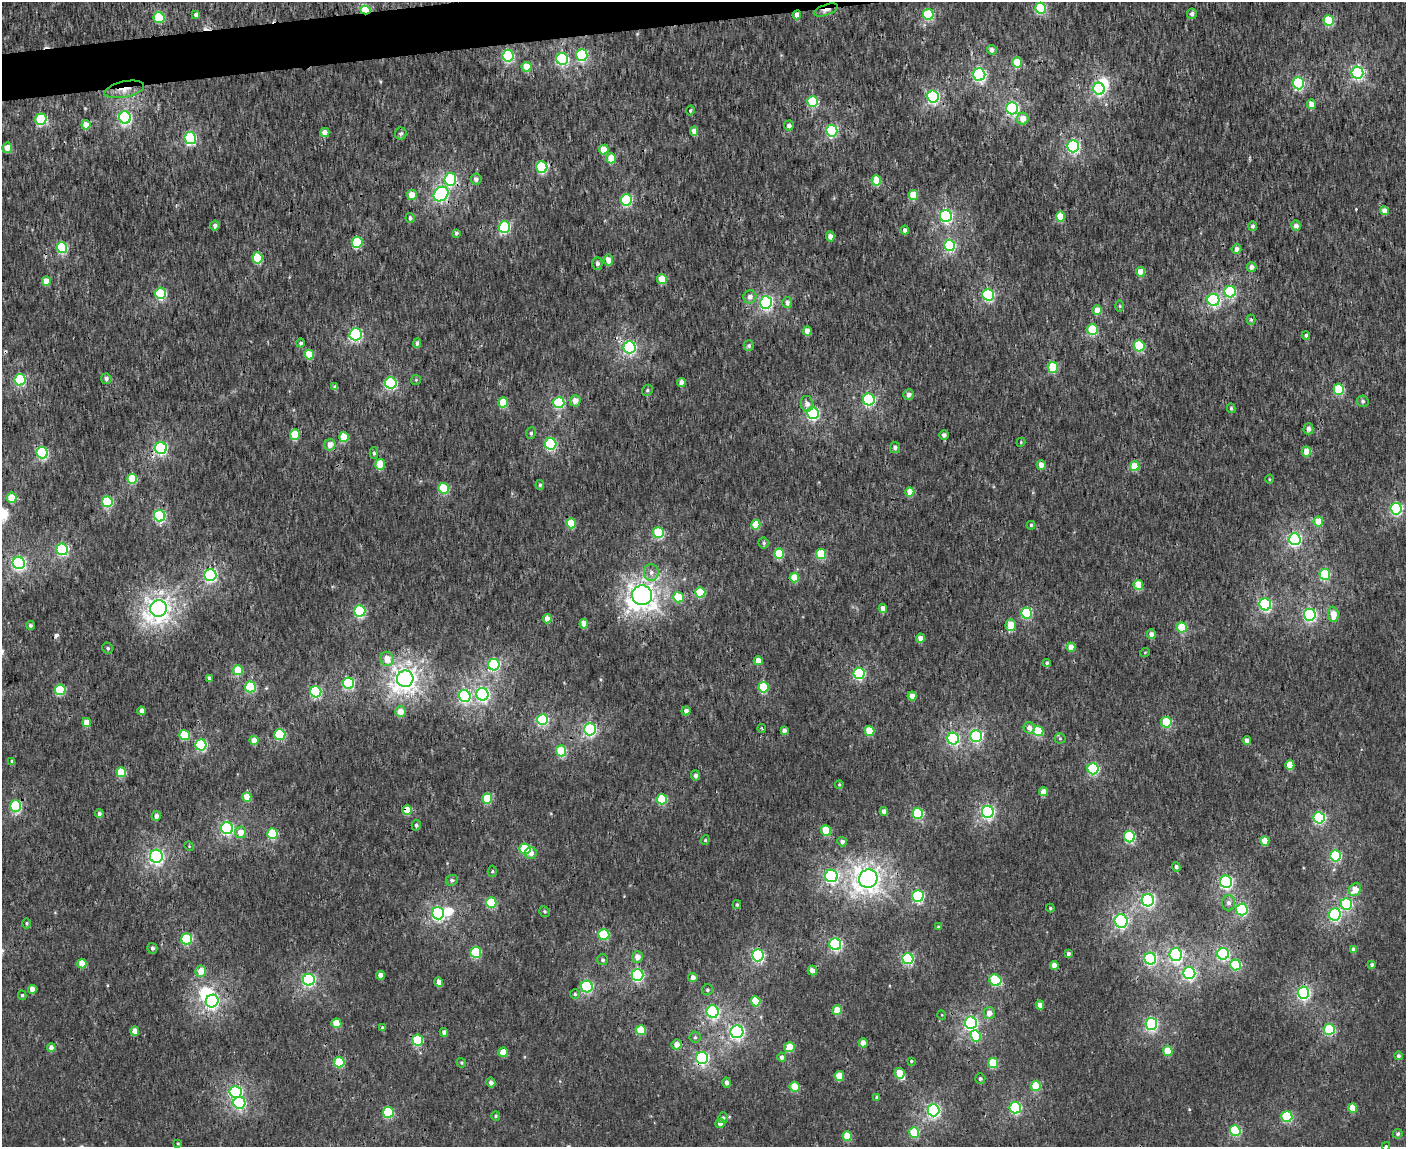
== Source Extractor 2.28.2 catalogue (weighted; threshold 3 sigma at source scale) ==
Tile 8 of 3 x 4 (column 2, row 3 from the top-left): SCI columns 1554-2957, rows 1153-2297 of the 4468 x 4596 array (HDU 1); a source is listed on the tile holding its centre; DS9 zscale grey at full resolution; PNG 1408 x 1149 px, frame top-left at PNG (2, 2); each listed source drawn as its Kron ellipse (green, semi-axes under 4 px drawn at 4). Shown black and unused: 2% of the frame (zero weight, under 3 of 4 exposures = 6% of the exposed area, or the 3 px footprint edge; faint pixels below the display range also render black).
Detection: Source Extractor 2.28.2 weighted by HDU 2 'WHT'; one run over the whole footprint, this tile lists its part. Background 2.24e-04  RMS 0.0014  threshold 0.0064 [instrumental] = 3 sigma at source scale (4.5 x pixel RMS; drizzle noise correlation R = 1.50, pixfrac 1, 0.0396/0.0396 arcsec/px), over >= 5 px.
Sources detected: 354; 3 inside a brighter object's white glare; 3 cosmic-ray / hot-pixel residue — neither listed nor drawn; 1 inside a brighter listed object's ellipse — not listed separately; the other 347 listed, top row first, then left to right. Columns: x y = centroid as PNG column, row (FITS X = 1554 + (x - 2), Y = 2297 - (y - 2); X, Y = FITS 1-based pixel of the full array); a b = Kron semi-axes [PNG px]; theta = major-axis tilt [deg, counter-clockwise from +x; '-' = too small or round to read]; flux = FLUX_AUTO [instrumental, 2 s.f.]
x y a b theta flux
1041 8 5 5 - 12
365 10 5 4 - 8.1
826 10 12 5 20 1.2
196 14 4 4 - 0.57
928 14 5 5 - 12
1192 14 5 5 - 0.49
797 15 4 4 - 0.9
159 18 5 5 - 9
1329 20 5 5 - 7.4
992 50 5 4 - 0.71
582 55 6 5 - 14
508 56 6 5 - 14
562 59 6 6 - 18
1017 62 5 5 - 3.8
526 67 5 5 - 3.1
1357 73 6 6 - 26
979 75 6 6 - 26
1298 83 6 5 - 16
124 89 20 8 12 1.7
1099 89 6 5 - 24
933 97 6 5 - 24
813 102 5 5 - 10
1311 104 5 4 - 1.5
1012 108 6 6 - 26
690 111 5 4 - 0.22
125 118 6 6 - 25
41 119 6 5 - 9.9
1023 119 6 6 - 1.4
86 125 5 4 - 1.9
789 126 5 5 - 0.56
694 131 5 4 - 1.1
832 131 6 5 - 16
325 132 4 4 - 1.2
401 134 6 6 - 0.37
190 138 6 5 - 15
1073 146 6 6 - 27
7 148 5 5 - 1.4
604 149 5 5 - 2.8
611 158 5 5 - 2.3
542 167 6 5 - 11
450 179 6 6 - 14
476 179 5 5 - 0.51
876 180 5 5 - 3.9
441 194 8 6 42 25
412 195 5 5 - 1.9
913 195 5 4 - 4.2
626 200 5 5 - 16
1384 211 4 4 - 0.98
946 216 6 6 - 26
1061 217 5 4 - 3
410 218 5 4 - 0.48
215 225 5 4 - 0.5
1252 226 5 4 - 0.35
1296 226 5 5 - 0.79
504 227 6 5 - 16
905 230 4 3 - 0.48
456 233 4 4 - 0.28
830 236 5 4 - 0.89
357 242 5 5 - 8.4
950 245 5 5 - 18
62 248 5 5 - 11
1236 249 5 4 - 0.85
257 258 5 5 - 6.8
608 260 5 5 - 1.7
597 263 6 5 - 0.56
1251 267 5 4 - 0.92
1141 272 4 4 - 2.1
662 279 5 5 - 3
46 281 4 4 - 1.6
1230 292 6 5 - 15
160 293 5 5 - 14
988 295 6 6 - 16
750 297 7 6 - 0.83
1213 300 6 6 - 21
766 302 6 6 - 28
787 302 5 5 - 0.66
1120 306 6 4 -89 0.18
1097 310 5 4 - 1.6
1251 320 5 4 - 0.24
1093 330 5 5 - 9.6
807 331 4 4 - 1.5
356 334 6 6 - 22
1306 335 4 4 - 0.33
301 343 4 4 - 0.29
417 343 5 4 - 0.62
749 346 5 5 - 0.36
1139 346 5 5 - 8.3
630 347 6 6 - 26
309 354 5 4 - 3.2
1053 367 5 5 - 7.4
106 379 5 5 - 0.47
20 380 5 5 - 14
416 380 5 5 - 0.17
391 383 6 5 - 16
681 383 4 4 - 0.9
335 387 4 4 - 0.51
1339 389 5 5 - 10
647 390 6 5 - 0.25
909 394 5 5 - 0.68
869 400 6 6 - 20
575 401 6 5 - 1.2
1363 401 6 5 - 0.33
503 402 5 5 - 4
559 403 5 5 - 13
807 404 8 6 -78 0.73
1231 408 4 3 - 0.22
813 413 6 6 - 25
1308 429 5 5 - 0.74
531 433 6 5 - 0.32
295 434 5 5 - 4.2
944 435 5 4 - 0.5
344 437 5 5 - 3.6
1021 442 5 3 - 0.14
551 444 6 5 - 16
330 445 6 5 - 1.2
895 447 5 5 - 0.58
161 448 6 6 - 21
1306 452 5 4 - 2.2
42 453 6 5 - 15
374 453 5 4 - 0.27
380 464 5 5 - 3.6
1041 465 5 4 - 1.2
1135 466 5 5 - 3.4
132 479 5 5 - 6
1269 479 4 3 - 0.13
540 485 5 4 - 0.28
443 488 5 5 - 7.3
910 492 4 4 - 2.3
11 498 5 5 - 2.7
107 502 5 5 - 11
1396 509 6 5 - 19
160 516 6 5 - 14
1318 521 5 5 - 2.8
571 523 5 5 - 3.9
756 525 5 4 - 3.9
1031 525 4 4 - 0.24
658 533 5 5 - 11
1295 539 6 6 - 28
764 543 5 5 - 0.31
62 549 6 5 - 20
779 554 5 5 - 5.2
821 554 5 5 - 6.6
19 563 6 6 - 31
651 572 8 7 - 0.72
1325 574 5 5 - 12
210 575 6 6 - 26
794 578 5 4 - 3.1
1138 585 5 4 - 3.5
700 592 5 5 - 5.7
642 595 10 9 - 120
678 597 5 5 - 5.3
1265 604 6 5 - 22
158 608 8 8 - 110
883 608 4 4 - 1.2
360 611 6 5 - 14
1027 613 5 5 - 11
1333 614 8 5 -87 2.1
1310 615 6 6 - 24
547 619 4 4 - 1.3
584 624 5 4 - 2.2
30 625 4 4 - 0.29
1011 625 6 5 - 2.2
1182 627 5 5 - 6.3
1151 634 5 4 - 0.66
920 638 4 4 - 0.94
1071 647 4 4 - 1.9
108 648 5 5 - 0.31
1145 652 5 3 - 0.12
387 659 7 6 - 1.6
758 661 4 4 - 1.5
1047 663 4 3 - 0.25
494 665 6 5 - 19
238 670 5 5 - 3.8
859 673 6 5 - 15
209 678 4 3 - 0.54
405 679 8 8 - 100
348 683 6 5 - 16
250 687 5 5 - 12
764 687 5 5 - 6.8
60 690 5 5 - 7.4
316 692 5 5 - 14
482 694 6 6 - 28
465 696 6 6 - 20
912 696 4 4 - 1.3
142 711 4 4 - 0.71
686 711 4 4 - 0.65
400 712 5 5 - 1.7
543 720 5 5 - 16
1166 722 5 5 - 9.1
87 723 4 4 - 1.8
761 728 4 3 - 0.15
1029 728 6 5 - 0.92
590 729 6 6 - 23
784 730 4 4 - 0.51
870 731 5 5 - 4.7
1038 731 5 5 - 8.1
280 734 5 5 - 11
184 735 5 5 - 5.3
976 736 6 6 - 21
1060 738 5 5 - 0.2
953 739 6 5 - 21
254 740 4 4 - 1.3
1247 741 4 4 - 0.97
201 745 5 5 - 15
561 751 5 5 - 7.9
12 761 4 4 - 0.37
1290 765 5 4 - 3
1093 769 5 5 - 16
121 772 5 5 - 4.9
696 775 5 4 - 0.47
839 784 4 3 - 0.16
1043 792 4 4 - 1.4
247 797 5 4 - 2.1
487 799 5 5 - 5.4
662 799 5 5 - 8
16 806 6 5 - 15
407 810 5 4 - 3.3
884 811 4 4 - 0.7
988 812 6 6 - 29
918 813 5 5 - 11
99 814 4 4 - 0.43
156 816 5 4 - 0.66
1319 818 5 5 - 20
416 825 5 4 - 0.37
227 828 6 6 - 26
826 830 5 5 - 4.9
241 832 6 5 - 1.5
272 834 5 5 - 8.6
1129 837 5 5 - 14
705 840 5 4 - 0.18
1265 841 4 4 - 2.1
842 842 5 4 - 0.47
189 846 5 4 - 0.14
525 849 5 5 - 8.9
531 853 6 5 - 0.84
156 856 6 6 - 34
1335 856 5 5 - 15
1176 867 5 4 - 0.38
492 871 5 4 - 0.25
831 876 6 6 - 29
868 879 9 9 - 110
452 880 6 5 - 0.34
1226 882 6 6 - 27
1355 890 7 5 46 1.9
918 896 6 5 - 19
1148 900 6 6 - 31
491 903 5 5 - 8.5
1228 903 7 6 - 0.57
1346 904 6 5 - 13
737 905 4 3 - 0.19
1050 908 4 4 - 0.17
1242 909 6 5 - 16
545 912 6 5 - 0.21
438 913 6 6 - 29
1335 914 6 6 - 22
1121 921 7 6 - 24
26 923 5 4 - 0.22
938 927 4 3 - 0.18
604 934 5 5 - 10
187 939 5 5 - 10
835 944 6 6 - 22
152 948 5 5 - 0.39
1353 950 4 4 - 0.68
476 952 5 5 - 9.9
1069 954 4 4 - 0.37
1223 954 6 6 - 21
758 955 6 6 - 19
1176 955 6 6 - 28
638 957 5 5 - 1.2
908 959 5 5 - 16
1150 959 6 6 - 24
603 960 5 5 - 0.32
82 963 5 4 - 2.6
1054 965 4 4 - 1.3
1235 965 5 5 - 11
1372 965 4 4 - 0.3
812 970 5 4 - 0.96
201 971 5 5 - 2
1189 973 6 6 - 27
380 975 4 4 - 1
637 975 6 6 - 20
693 978 4 4 - 0.9
309 980 6 6 - 26
995 980 6 5 - 11
439 982 5 4 - 0.83
587 987 6 6 - 18
32 989 4 4 - 1.1
707 990 6 5 - 0.3
1303 993 6 5 - 30
575 994 5 5 - 0.29
22 995 5 4 - 0.23
212 1001 6 6 - 27
756 1001 5 5 - 3.8
1040 1005 4 4 - 1.1
837 1010 5 5 - 3
713 1012 6 6 - 25
989 1013 6 5 - 1.1
942 1015 5 3 - 0.11
336 1023 5 5 - 3.7
971 1023 6 6 - 31
1151 1024 6 5 - 26
383 1028 4 3 - 0.36
1329 1029 5 5 - 13
641 1030 5 5 - 4.6
135 1031 5 4 - 0.93
444 1032 4 4 - 0.6
737 1032 6 6 - 36
976 1036 6 5 - 4.6
695 1037 5 5 - 0.25
418 1040 5 5 - 8.8
863 1043 4 4 - 1.5
676 1044 5 5 - 1.2
790 1047 5 5 - 4.2
51 1048 4 4 - 0.99
1168 1051 5 5 - 4
503 1052 5 4 - 2
1398 1056 4 4 - 0.35
782 1057 4 4 - 0.52
702 1058 6 6 - 28
911 1061 3 3 - 0.16
339 1062 5 5 - 7.8
461 1063 5 4 - 0.19
993 1063 5 5 - 6.2
899 1073 5 5 - 2.9
839 1076 5 5 - 3.2
980 1079 5 5 - 0.27
726 1082 5 4 - 0.53
491 1083 5 4 - 0.59
1036 1086 5 5 - 6.2
794 1087 5 5 - 4.6
236 1092 6 6 - 23
877 1097 4 3 - 0.32
239 1103 6 6 - 17
1015 1108 6 5 - 18
1353 1108 4 4 - 2.5
933 1110 6 6 - 30
388 1112 5 5 - 9.9
496 1116 5 4 - 0.18
1287 1117 5 5 - 13
723 1118 5 5 - 0.24
720 1123 5 4 - 0.91
1235 1131 5 5 - 11
914 1132 5 5 - 6.7
1398 1134 5 4 - 0.34
847 1136 5 4 - 3.6
178 1143 4 3 - 0.14
1386 1146 4 4 - 0.2
Overlapping masked pixels (flux is a lower limit): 9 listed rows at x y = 365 10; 826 10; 797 15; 124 89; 441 194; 1093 330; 16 806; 407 810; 702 1058
Isophote crosses this tile's border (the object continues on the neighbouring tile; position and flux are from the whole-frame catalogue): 2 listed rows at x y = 1396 509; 1386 1146